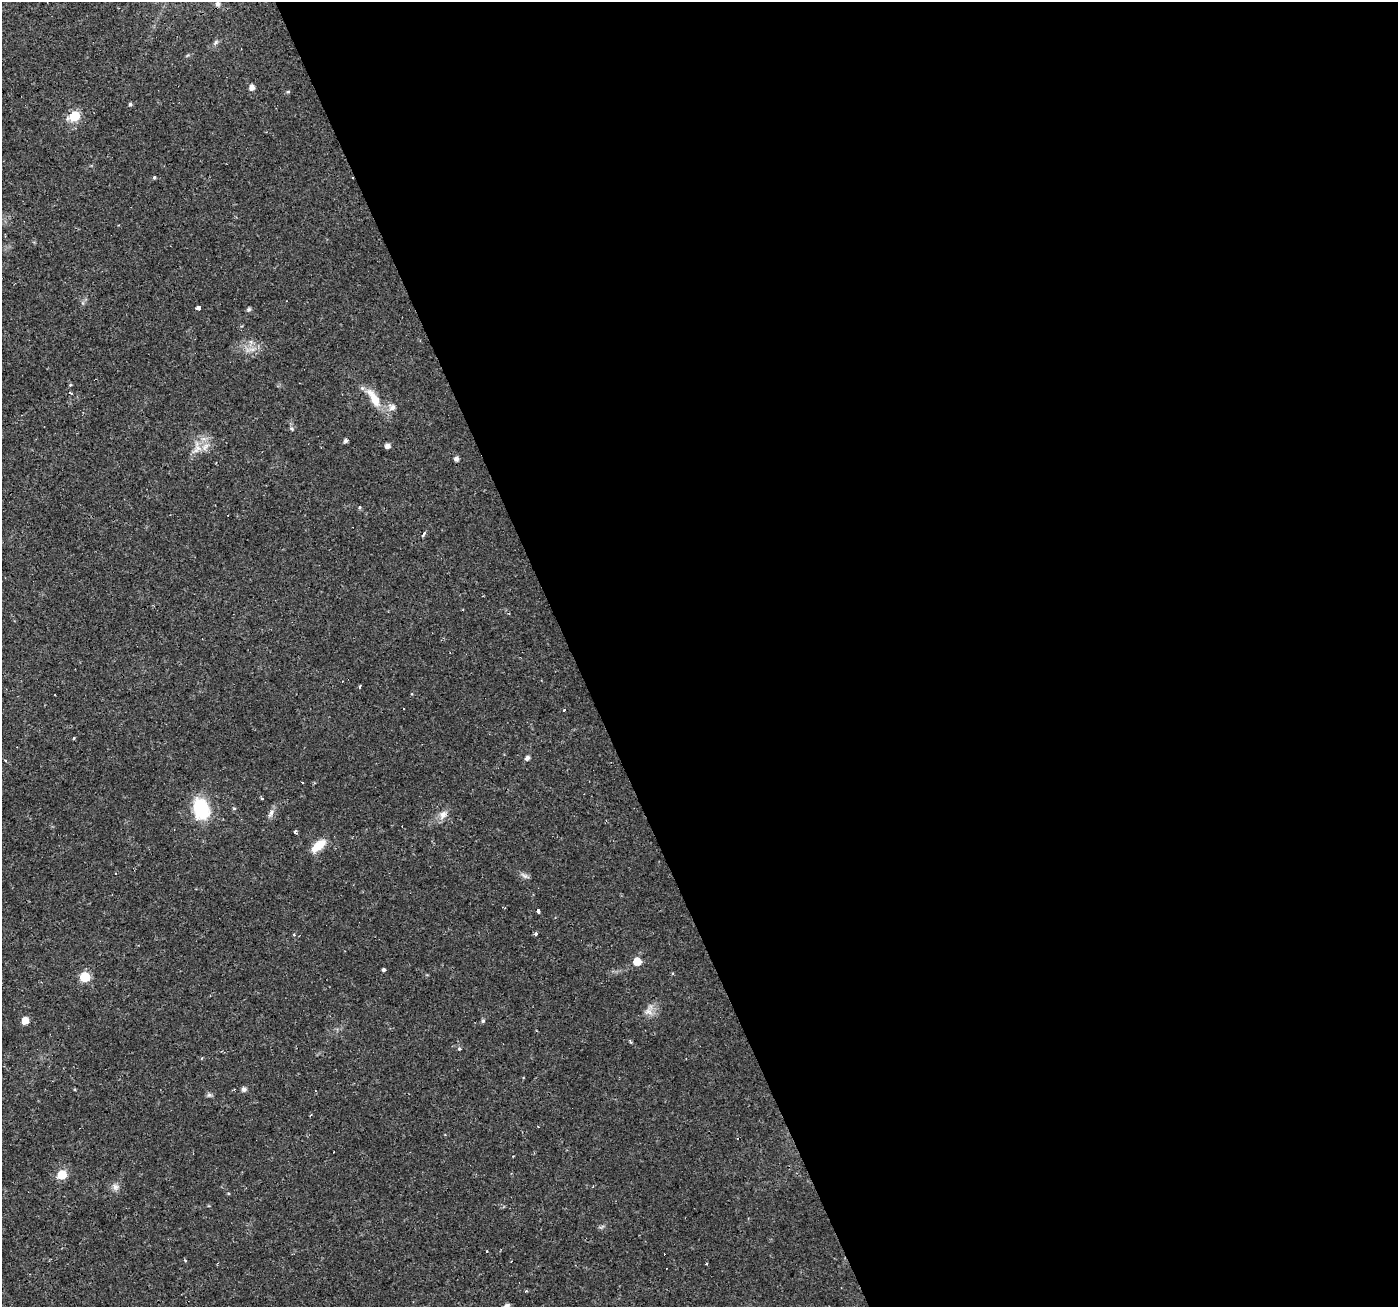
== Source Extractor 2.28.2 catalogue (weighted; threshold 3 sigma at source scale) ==
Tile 8 of 4 x 4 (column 4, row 2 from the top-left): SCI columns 4187-5582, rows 2742-4046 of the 5582 x 5430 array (HDU 1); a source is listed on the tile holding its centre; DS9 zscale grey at full resolution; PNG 1400 x 1309 px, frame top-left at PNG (2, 2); no overlay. Shown black and unused: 59% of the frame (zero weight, under 2 of 3 exposures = <1% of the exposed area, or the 3 px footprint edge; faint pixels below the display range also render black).
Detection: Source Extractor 2.28.2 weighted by HDU 2 'WHT'; one run over the whole footprint, this tile lists its part. Background 0.0171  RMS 0.0023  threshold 0.0102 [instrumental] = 3 sigma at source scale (4.5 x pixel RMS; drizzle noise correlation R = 1.50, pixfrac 1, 0.0396/0.0396 arcsec/px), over >= 5 px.
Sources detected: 61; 14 cosmic-ray / hot-pixel residue — not listed; the other 47 listed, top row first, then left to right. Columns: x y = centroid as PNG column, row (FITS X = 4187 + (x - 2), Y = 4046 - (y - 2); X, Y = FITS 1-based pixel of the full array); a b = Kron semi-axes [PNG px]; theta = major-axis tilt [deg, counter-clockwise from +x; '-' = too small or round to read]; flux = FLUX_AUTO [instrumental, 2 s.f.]
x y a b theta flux
218 3 5 5 - 0.9
216 42 7 5 38 0.5
252 87 5 5 - 1.3
288 92 5 3 - 0.26
130 104 4 4 - 0.42
74 116 6 5 - 14
154 177 4 4 - 0.31
198 308 5 3 - 2.8
249 309 6 5 - 0.41
252 349 10 4 -8 0.97
71 393 3 3 - 0.65
374 398 29 10 -59 4.3
392 407 10 9 - 1.2
292 429 6 4 -48 0.33
346 441 5 4 - 0.64
387 446 4 4 - 1.3
205 447 14 6 42 1.7
456 459 4 4 - 0.78
359 507 3 3 - 0.57
424 534 7 3 57 0.42
360 686 3 3 - 0.71
564 710 3 3 - 2.8
527 758 6 5 - 0.84
5 760 3 3 - 0.28
234 808 5 3 - 0.24
201 809 19 13 -72 14
271 813 13 6 61 1
443 815 14 9 59 1.6
295 832 4 3 - 0.81
318 846 19 9 39 4
525 876 13 5 -28 0.77
538 911 4 3 - 5.5
294 934 3 3 - 0.31
535 934 3 3 - 3.3
637 961 5 5 - 4.3
383 969 3 3 - 1.3
85 977 6 6 - 12
649 1012 13 11 -69 1.7
25 1020 5 5 - 2.9
483 1021 5 4 - 0.41
630 1042 5 3 - 0.24
460 1049 3 3 - 1.1
244 1089 5 5 - 0.84
209 1095 7 6 - 0.48
62 1174 6 5 - 7.9
115 1187 10 8 -74 1
486 1251 3 3 - 0.55
Isophote crosses this tile's border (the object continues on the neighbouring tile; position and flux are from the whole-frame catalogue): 1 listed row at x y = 218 3